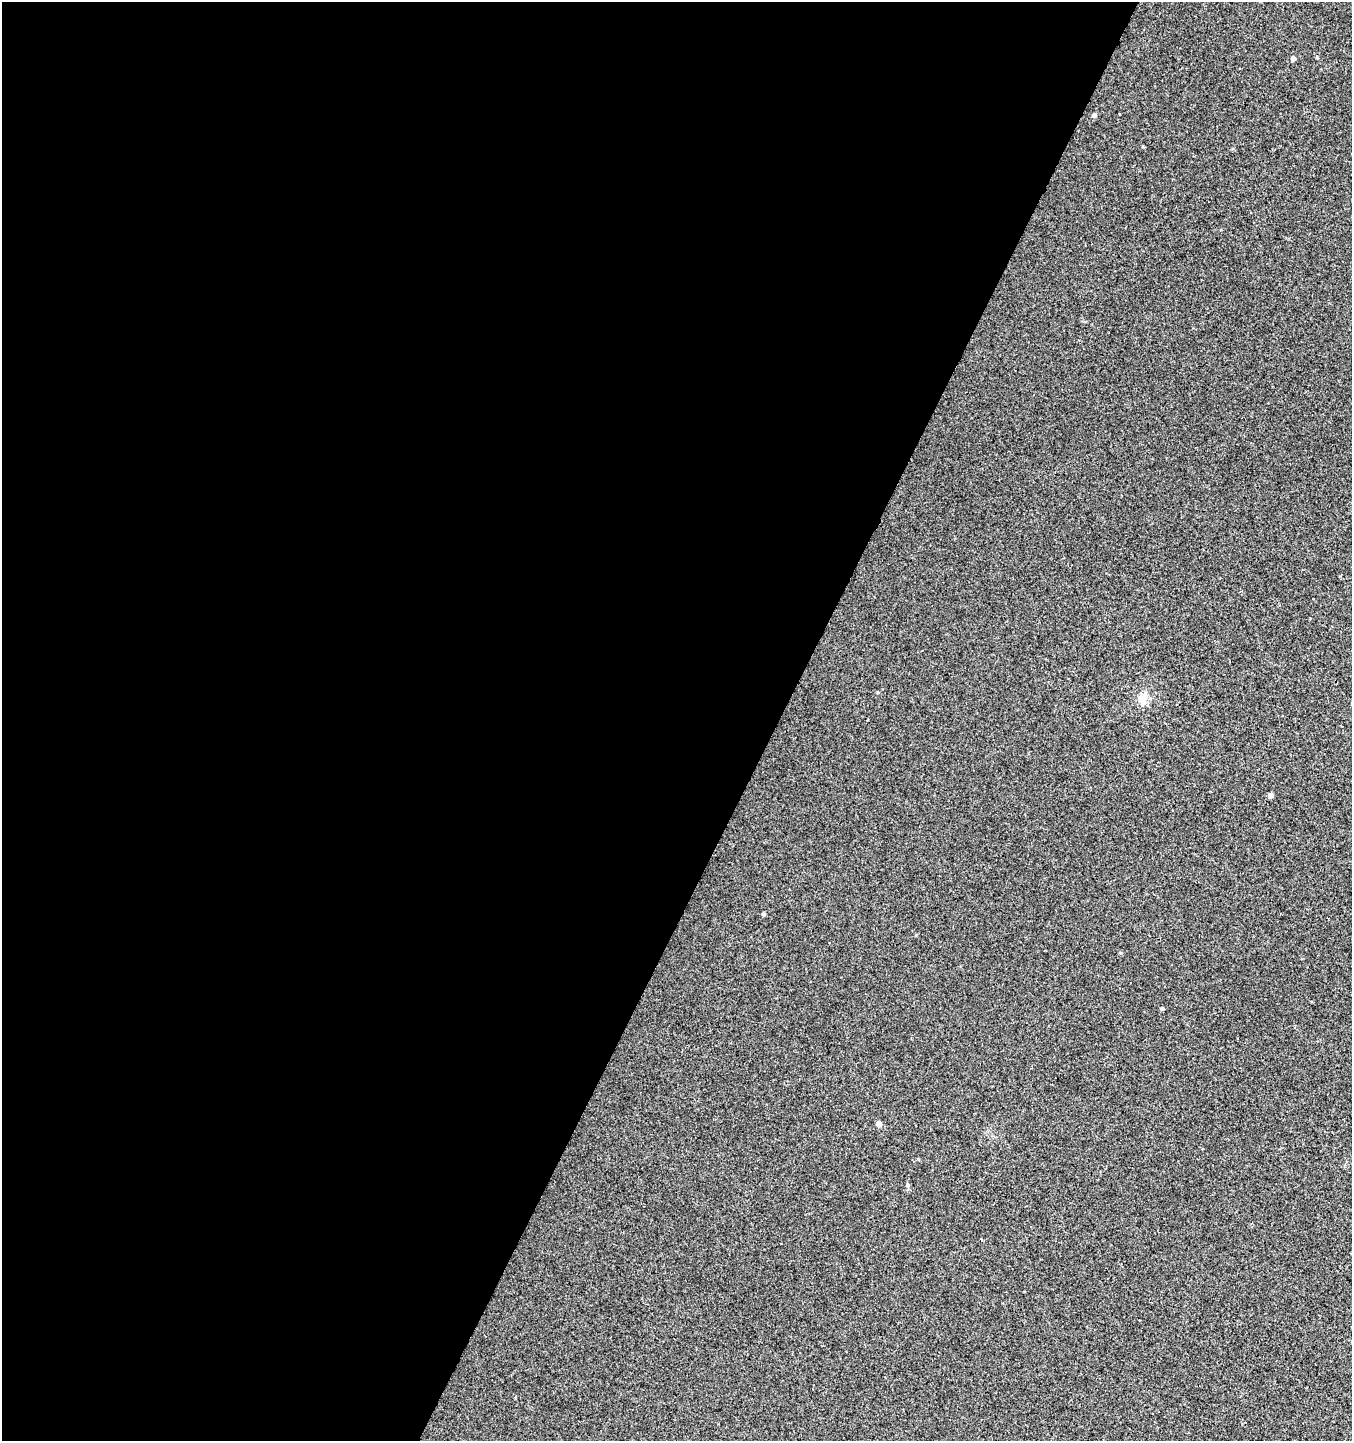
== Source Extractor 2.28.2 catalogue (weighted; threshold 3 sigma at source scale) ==
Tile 5 of 4 x 4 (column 1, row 2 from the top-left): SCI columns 204-1553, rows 2894-4332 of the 5868 x 5772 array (HDU 1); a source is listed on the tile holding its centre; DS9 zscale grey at full resolution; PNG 1354 x 1443 px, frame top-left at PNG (2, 2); no overlay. Shown black and unused: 58% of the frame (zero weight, under 2 of 3 exposures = <1% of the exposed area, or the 3 px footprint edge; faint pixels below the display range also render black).
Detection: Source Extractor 2.28.2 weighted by HDU 2 'WHT'; one run over the whole footprint, this tile lists its part. Background 0.0011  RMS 0.0056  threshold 0.0253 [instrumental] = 3 sigma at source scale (4.5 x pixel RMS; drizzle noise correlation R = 1.50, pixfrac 1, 0.0396/0.0396 arcsec/px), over >= 5 px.
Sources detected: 8; all 8 listed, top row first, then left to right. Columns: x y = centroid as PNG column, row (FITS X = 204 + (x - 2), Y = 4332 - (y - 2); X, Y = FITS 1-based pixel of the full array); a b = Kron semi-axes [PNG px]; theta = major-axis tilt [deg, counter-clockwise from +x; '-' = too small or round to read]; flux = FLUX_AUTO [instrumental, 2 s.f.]
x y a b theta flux
1293 58 5 5 - 1.6
1094 115 6 5 - 1.1
1143 702 10 9 - 3.9
1270 795 5 5 - 1.9
764 914 4 4 - 0.91
1162 1009 4 4 - 0.87
879 1124 5 5 - 3
907 1185 5 4 - 0.8